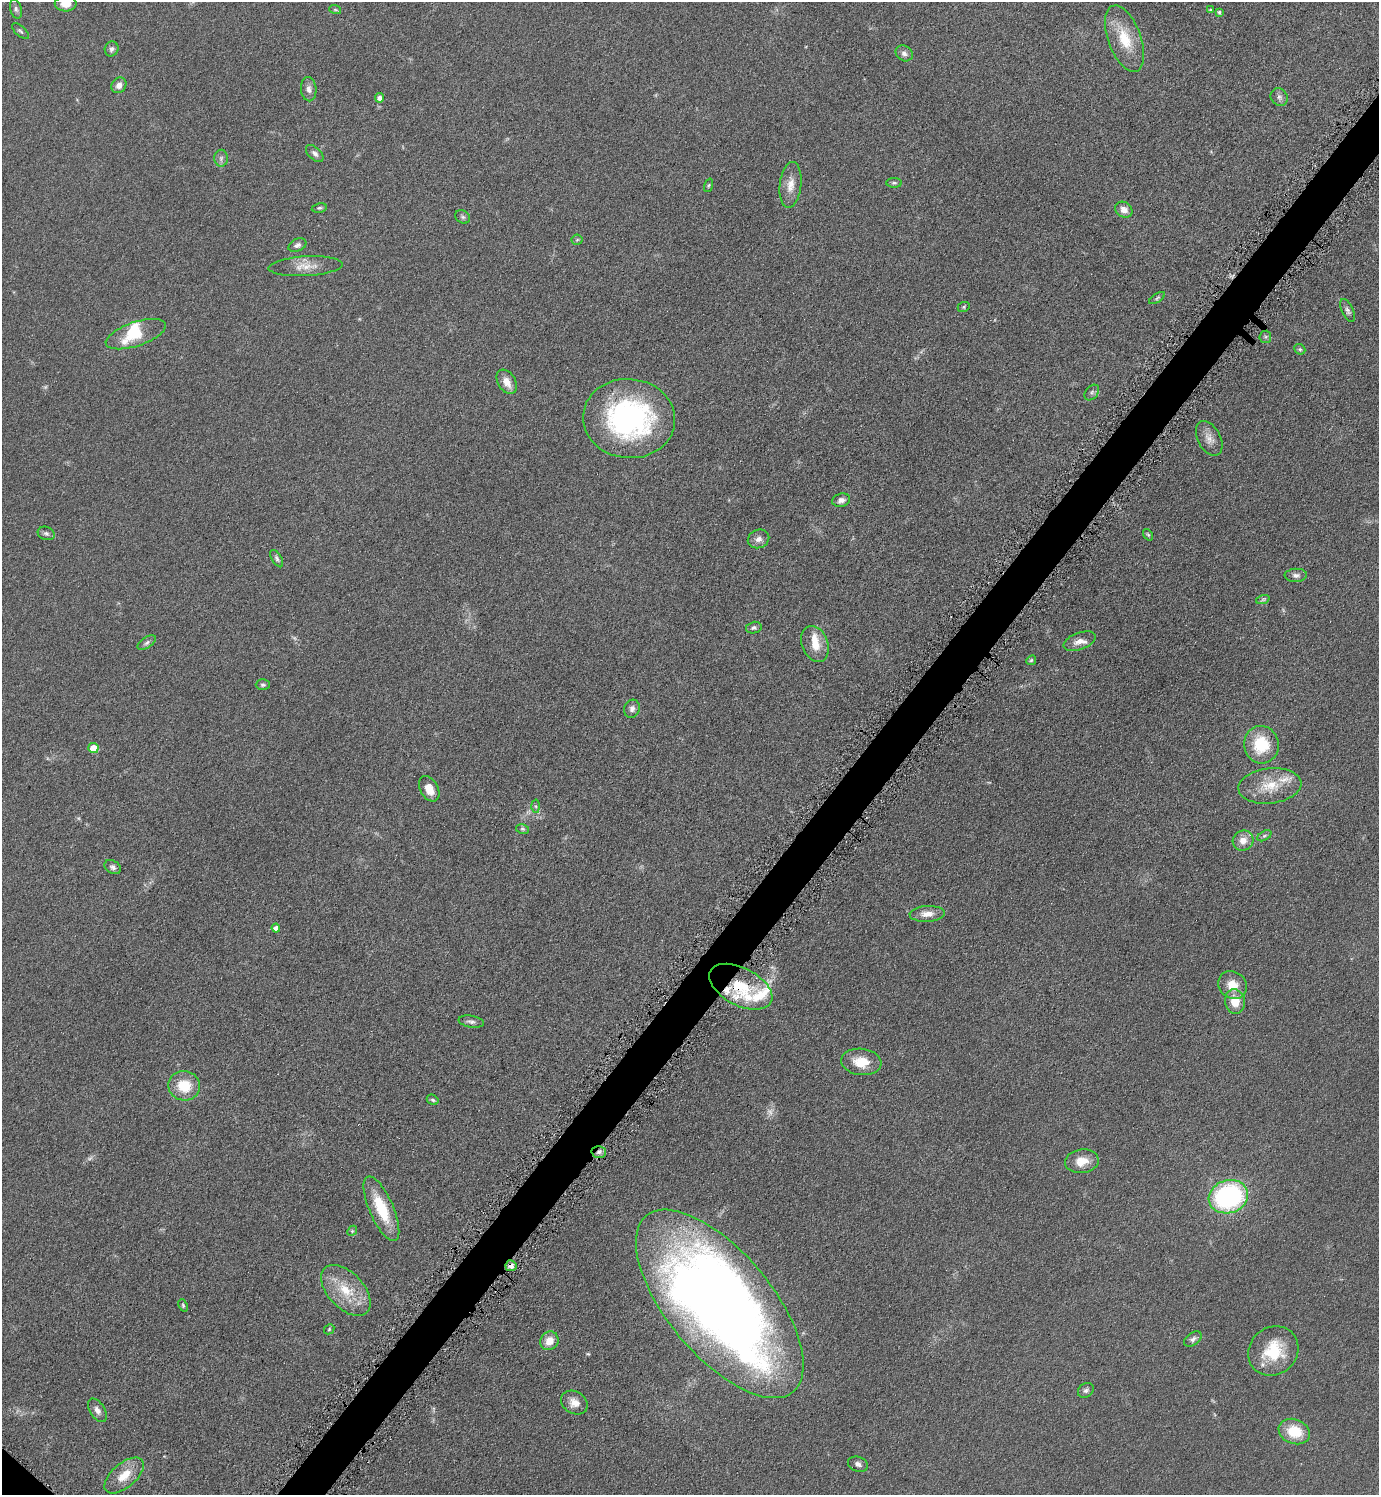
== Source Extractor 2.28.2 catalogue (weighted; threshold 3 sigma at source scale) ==
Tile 10 of 4 x 4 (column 2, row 3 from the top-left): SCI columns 1552-2928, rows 1505-2997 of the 5998 x 5995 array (HDU 1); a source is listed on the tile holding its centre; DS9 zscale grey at full resolution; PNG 1381 x 1497 px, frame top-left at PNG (2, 2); each listed source drawn as its Kron ellipse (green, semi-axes under 4 px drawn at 4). Shown black and unused: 3% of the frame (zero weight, under 4 of 8 exposures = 1% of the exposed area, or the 3 px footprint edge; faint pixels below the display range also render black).
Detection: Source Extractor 2.28.2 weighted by HDU 2 'WHT'; one run over the whole footprint, this tile lists its part. Background 0.0953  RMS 0.0062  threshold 0.0252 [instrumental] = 3 sigma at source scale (4.09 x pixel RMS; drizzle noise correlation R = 1.36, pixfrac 0.8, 0.05/0.05 arcsec/px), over >= 5 px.
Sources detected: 97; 3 too faint to see at this stretch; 1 inside a brighter object's white glare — neither listed nor drawn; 8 inside a brighter listed object's ellipse — not listed separately; the other 85 listed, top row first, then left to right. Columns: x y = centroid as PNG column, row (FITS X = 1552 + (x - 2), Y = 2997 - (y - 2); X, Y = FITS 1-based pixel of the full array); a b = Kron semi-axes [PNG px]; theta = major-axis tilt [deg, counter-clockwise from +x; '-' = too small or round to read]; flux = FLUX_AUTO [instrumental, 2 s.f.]
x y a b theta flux
66 4 11 7 -2 6.6
16 9 10 5 -75 1.6
335 9 6 4 -20 0.76
1210 10 4 3 - 0.59
1219 12 4 4 - 1.1
20 31 10 5 -42 1.1
1125 39 35 16 -69 19
112 49 7 6 - 1.7
904 53 9 7 -34 2.5
119 85 8 7 - 3.2
309 89 12 7 -86 3
1279 97 9 8 - 2.3
380 98 4 4 - 2.6
315 153 10 6 -42 2.1
221 158 8 6 88 1.8
894 183 8 5 0 1.2
709 185 7 3 71 0.7
791 185 23 10 83 7.3
319 208 7 4 9 0.99
1124 210 9 7 -35 4.3
463 217 8 6 -32 1.3
577 240 5 5 - 0.77
297 245 9 6 25 2
305 266 37 10 3 8.6
1157 298 9 4 33 1.1
964 307 6 5 - 0.89
1348 310 12 5 -66 1.9
136 334 31 12 19 16
1265 337 6 6 - 1
1300 349 6 5 - 0.89
507 382 13 9 -58 5.9
1092 393 9 6 50 1.5
629 419 46 39 -6 120
1209 438 19 11 -63 5.3
841 500 9 6 15 2.8
46 533 9 6 -21 1.7
1148 535 6 4 -53 0.87
758 539 11 9 23 3.2
277 559 10 5 -59 1.4
1296 575 11 6 2 2.3
1263 599 7 4 19 1
754 628 8 5 13 1.5
1080 641 17 8 20 4.8
147 643 10 5 34 1.6
815 644 19 13 -68 9
1031 660 5 4 - 0.79
263 685 7 5 0 1.1
632 709 9 7 69 2.4
1261 745 19 17 -79 23
93 748 5 5 - 11
1270 786 31 17 7 17
429 789 14 9 -61 7
536 806 6 4 -88 1
523 829 6 4 -11 1
1264 836 8 4 30 1.2
1243 841 10 9 - 5.4
113 867 9 6 -34 1.9
927 914 17 8 3 5.6
276 928 4 4 - 3.2
1232 985 15 13 -34 8.6
741 987 34 18 -27 28
1235 1002 12 10 -82 9.7
471 1022 13 6 -9 2
861 1062 20 13 -7 12
184 1086 16 14 -12 17
433 1100 6 5 - 1.2
599 1152 7 6 - 2.1
1082 1161 17 12 8 8
1228 1197 20 16 18 97
381 1209 35 12 -66 23
352 1231 5 4 - 0.77
511 1266 5 5 - 3
346 1290 31 18 -46 19
720 1304 115 52 -50 770
183 1305 6 4 -65 0.9
329 1329 6 4 47 0.86
1193 1339 10 6 35 1.9
549 1341 10 8 54 6.7
1273 1351 26 23 42 24
1086 1390 8 7 - 1.7
574 1402 14 11 -33 5.4
97 1410 13 7 -57 3.1
1294 1432 16 12 -20 16
858 1464 10 7 -19 2.2
124 1475 24 12 41 11
Overlapping masked pixels (flux is a lower limit): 4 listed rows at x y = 741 987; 599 1152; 511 1266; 720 1304
Isophote crosses this tile's border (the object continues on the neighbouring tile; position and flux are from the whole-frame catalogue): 1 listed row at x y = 66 4